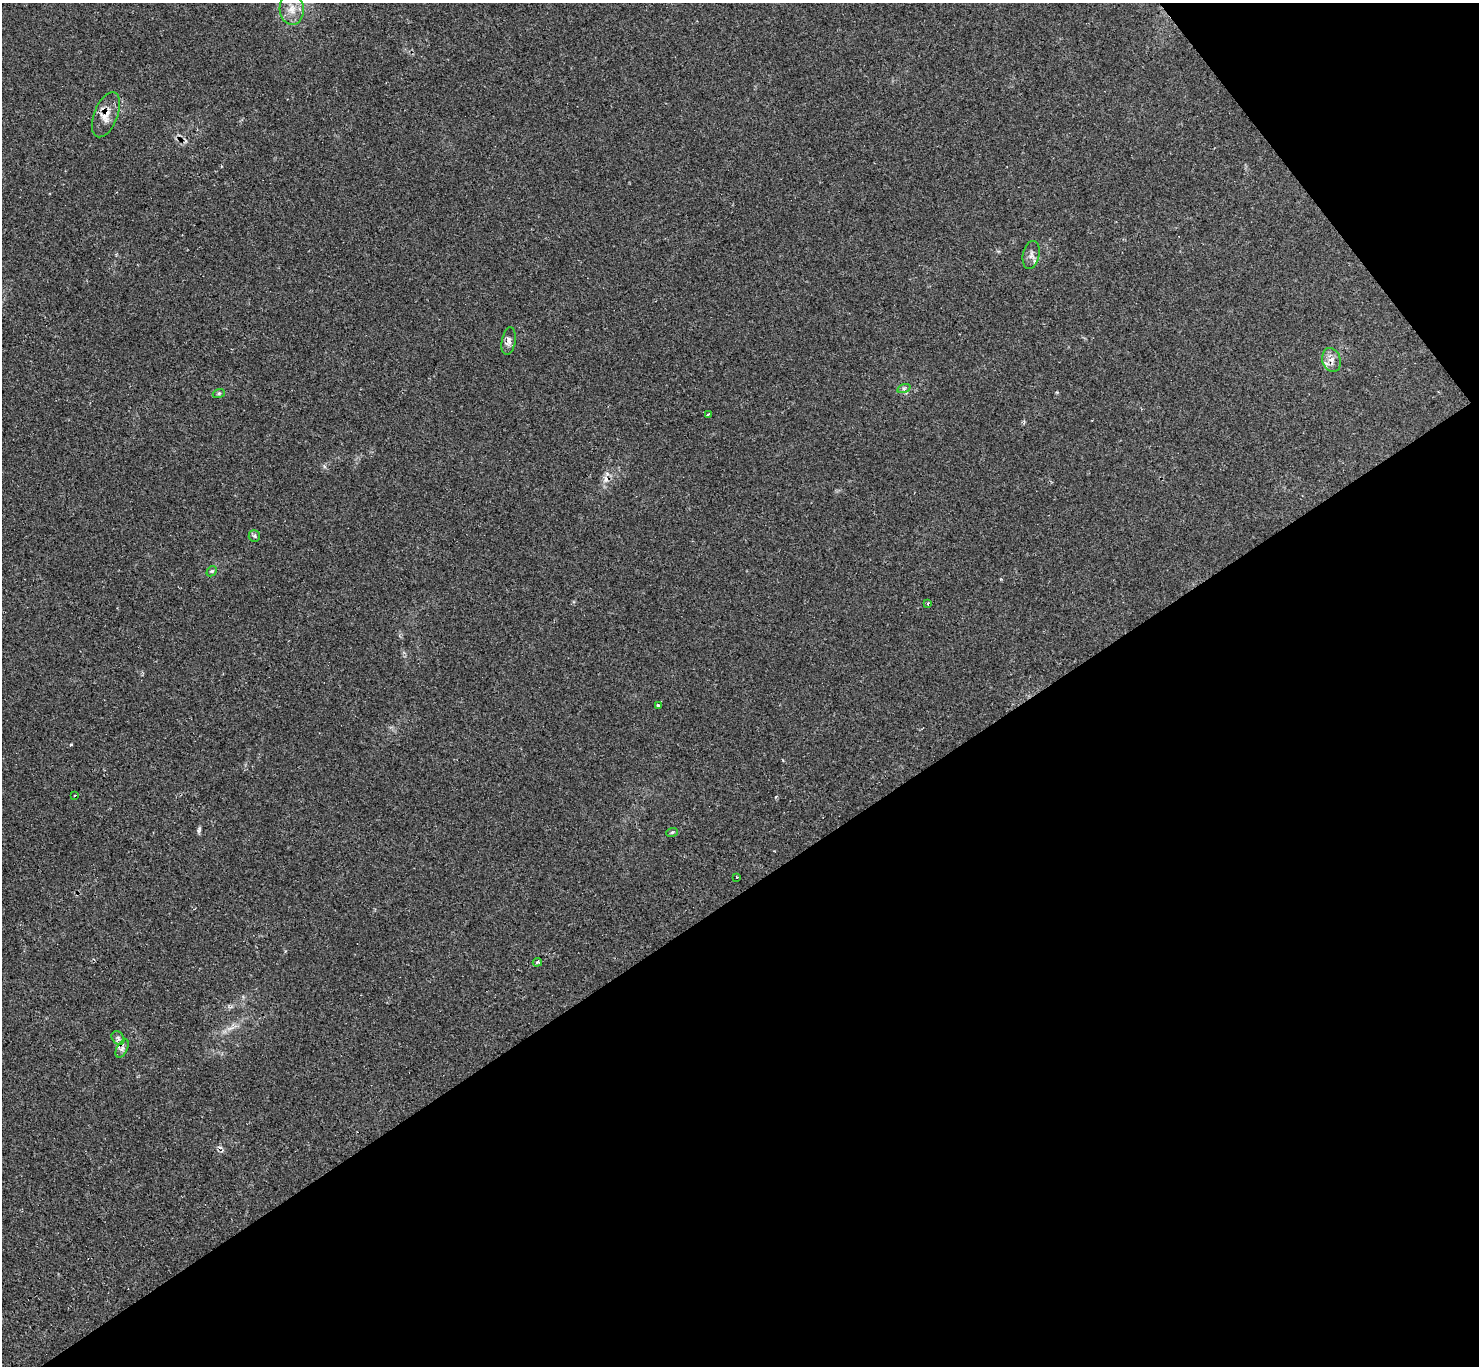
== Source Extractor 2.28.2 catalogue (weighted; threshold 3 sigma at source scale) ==
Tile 12 of 4 x 4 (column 4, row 3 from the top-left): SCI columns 4431-5907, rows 1516-2879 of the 5917 x 5907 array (HDU 1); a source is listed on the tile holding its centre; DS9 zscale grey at full resolution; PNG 1481 x 1368 px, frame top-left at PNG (2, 3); each listed source drawn as its Kron ellipse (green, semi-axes under 4 px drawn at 4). Shown black and unused: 38% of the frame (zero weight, under 2 of 3 exposures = <1% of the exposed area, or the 3 px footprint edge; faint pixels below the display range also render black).
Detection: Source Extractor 2.28.2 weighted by HDU 2 'WHT'; one run over the whole footprint, this tile lists its part. Background 0.0673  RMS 0.0062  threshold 0.0279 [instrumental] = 3 sigma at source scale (4.5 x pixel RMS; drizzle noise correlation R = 1.50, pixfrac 1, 0.05/0.05 arcsec/px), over >= 5 px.
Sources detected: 20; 2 cosmic-ray / hot-pixel residue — neither listed nor drawn; the other 18 listed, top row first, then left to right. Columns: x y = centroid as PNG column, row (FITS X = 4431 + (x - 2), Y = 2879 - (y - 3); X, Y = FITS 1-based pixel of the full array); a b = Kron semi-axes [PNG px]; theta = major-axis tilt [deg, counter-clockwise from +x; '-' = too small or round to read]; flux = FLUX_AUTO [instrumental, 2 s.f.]
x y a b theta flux
292 9 15 12 -86 7.7
106 115 24 11 68 8.3
1031 255 14 8 78 3.3
509 341 14 7 79 2.7
1331 360 12 9 -74 4.3
904 388 7 4 19 1.2
219 393 6 4 19 0.91
708 414 3 3 - 1.5
254 536 6 5 - 1.1
212 571 6 4 43 0.98
928 603 3 3 - 0.79
658 705 4 3 - 1.1
75 795 3 2 - 0.55
672 832 6 3 19 0.7
737 877 3 2 - 0.75
537 962 5 3 - 1.1
118 1038 7 5 -48 1.7
122 1049 10 5 63 1.9
Overlapping masked pixels (flux is a lower limit): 2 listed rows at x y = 106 115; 1331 360
Unlisted compact peaks at least as high as the median listed source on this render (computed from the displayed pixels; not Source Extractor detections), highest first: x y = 199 831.